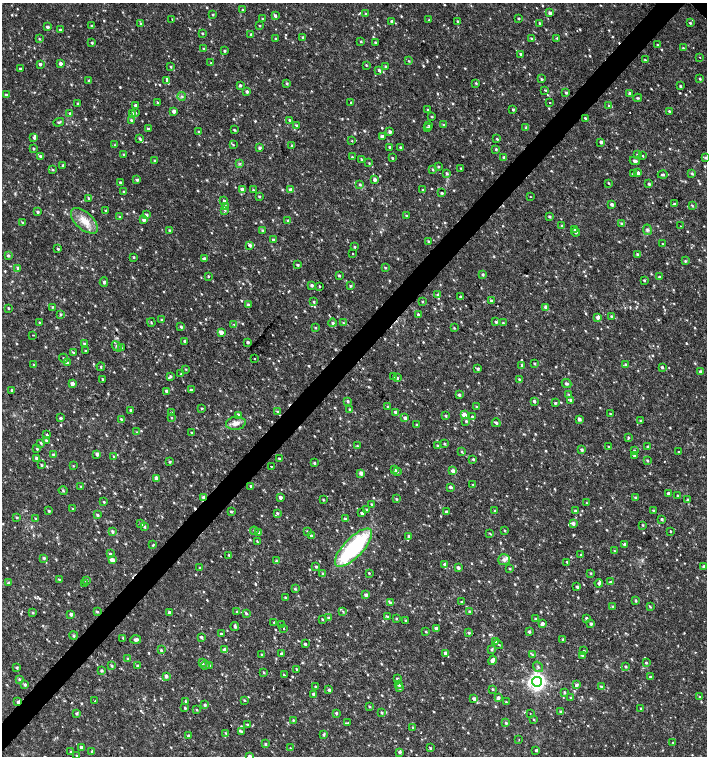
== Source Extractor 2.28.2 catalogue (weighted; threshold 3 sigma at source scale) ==
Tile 7 of 4 x 4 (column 3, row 2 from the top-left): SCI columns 3045-4454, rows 3013-4519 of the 6025 x 6032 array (HDU 1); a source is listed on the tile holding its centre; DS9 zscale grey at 2 x 2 block average (1 PNG px = mean of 2 x 2 image px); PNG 709 x 758 px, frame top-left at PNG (2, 3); each listed source drawn as its Kron ellipse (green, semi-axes under 4 px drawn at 4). Shown black and unused: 4% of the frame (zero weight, under 2 of 3 exposures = <1% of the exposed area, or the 3 px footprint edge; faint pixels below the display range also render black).
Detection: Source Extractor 2.28.2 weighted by HDU 2 'WHT'; one run over the whole footprint, this tile lists its part. Background 0.0175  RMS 0.003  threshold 0.0137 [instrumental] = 3 sigma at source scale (4.5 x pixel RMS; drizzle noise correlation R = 1.50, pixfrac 1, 0.0396/0.0396 arcsec/px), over >= 5 px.
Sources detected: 942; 9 cosmic-ray / hot-pixel residue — neither listed nor drawn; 1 coinciding with a brighter row at this scale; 13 inside a brighter listed object's ellipse — not listed separately; of the other 919, all 500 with FLUX_AUTO >= 0.602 (the completeness limit of this list) listed and drawn (419 fainter detections not listed), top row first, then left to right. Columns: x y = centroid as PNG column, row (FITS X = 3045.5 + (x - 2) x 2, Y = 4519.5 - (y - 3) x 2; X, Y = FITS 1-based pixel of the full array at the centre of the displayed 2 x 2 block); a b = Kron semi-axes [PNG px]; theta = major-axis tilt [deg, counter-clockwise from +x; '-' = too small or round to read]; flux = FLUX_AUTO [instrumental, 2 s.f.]
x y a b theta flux
243 10 3 3 - 0.82
550 13 3 3 - 2.7
366 14 3 3 - 0.8
213 15 3 2 - 0.69
275 15 3 3 - 1.7
263 18 3 2 - 0.86
518 18 2 2 - 0.81
172 19 2 2 - 0.8
429 20 3 3 - 0.82
392 21 3 3 - 2
457 21 3 2 - 0.64
539 23 2 2 - 0.99
690 23 3 2 - 0.95
140 24 3 3 - 0.63
91 26 2 2 - 0.72
259 26 2 2 - 0.67
47 27 3 3 - 1.7
60 30 3 2 - 1.4
202 33 3 2 - 0.72
251 34 3 2 - 1.4
303 37 4 3 - 1.2
276 38 3 2 - 0.97
557 38 3 3 - 0.71
39 39 3 3 - 0.76
532 39 4 3 - 0.92
361 41 3 2 - 0.72
375 42 2 2 - 0.69
92 43 3 2 - 1
658 45 3 2 - 0.69
683 48 3 2 - 0.63
204 49 3 3 - 0.74
224 51 3 2 - 1.1
521 54 3 3 - 1.1
700 57 2 2 - 0.94
645 60 3 2 - 0.74
409 61 3 3 - 0.67
60 63 3 3 - 2.5
211 63 3 2 - 0.77
40 64 3 2 - 1.7
366 65 3 2 - 0.61
385 66 3 2 - 0.98
171 67 3 2 - 0.71
20 69 3 2 - 1.1
379 70 3 3 - 1.4
541 79 3 2 - 0.97
700 79 3 2 - 0.86
89 81 3 3 - 1.6
167 81 3 3 - 1.4
287 83 3 3 - 0.92
476 83 3 2 - 0.72
240 85 3 3 - 1.1
680 86 3 2 - 1.1
545 90 3 2 - 0.67
247 91 3 3 - 1.7
566 93 3 3 - 1
630 94 3 3 - 1.7
6 95 3 3 - 1.8
182 96 4 2 - 0.71
638 98 4 2 - 0.86
157 102 4 2 - 0.62
550 102 2 2 - 1.3
351 103 2 2 - 0.85
78 104 3 3 - 1
135 105 2 2 - 1.6
609 106 4 3 - 1.1
513 109 3 2 - 0.95
428 110 4 2 - 0.66
174 111 3 2 - 3.5
669 111 3 3 - 0.96
70 113 3 3 - 0.83
132 113 3 3 - 0.85
135 113 2 2 - 1.1
432 116 3 2 - 0.74
585 118 3 2 - 0.74
131 120 3 3 - 1.2
289 120 3 2 - 0.86
59 122 5 3 - 1.1
296 125 3 3 - 0.92
429 125 3 3 - 0.82
443 125 3 3 - 0.83
428 128 3 3 - 1.3
526 128 4 3 - 1.1
148 129 3 2 - 1.1
234 130 3 2 - 0.79
198 132 3 3 - 0.88
390 132 3 3 - 2.1
382 137 3 3 - 2.4
34 138 3 3 - 1.4
140 138 3 3 - 1.2
497 139 3 2 - 0.74
352 141 2 2 - 0.62
601 142 3 2 - 1.9
115 145 3 3 - 0.68
233 145 3 3 - 0.67
292 146 3 3 - 0.92
390 147 2 2 - 1.7
401 147 2 2 - 1.6
33 148 2 2 - 0.96
259 148 3 3 - 1.7
496 149 3 2 - 0.92
124 154 3 2 - 0.6
637 155 3 3 - 0.63
40 156 4 3 - 1.5
643 156 3 2 - 0.65
352 157 3 3 - 0.68
504 157 3 3 - 0.99
392 158 3 2 - 0.68
706 158 3 3 - 1.1
361 159 3 2 - 0.71
155 161 3 3 - 0.9
635 161 5 3 - 1.7
240 163 3 2 - 0.62
369 163 3 3 - 0.64
63 165 4 3 - 1.4
438 166 3 2 - 0.77
461 168 3 2 - 0.63
433 169 3 3 - 0.91
53 170 3 2 - 0.65
447 173 3 3 - 1
638 173 3 3 - 2.6
692 173 3 3 - 0.89
633 174 3 2 - 0.91
663 175 5 3 - 1
137 180 3 3 - 1.5
375 180 3 3 - 2.1
120 182 3 2 - 1
609 183 3 2 - 0.67
360 184 4 3 - 1.1
649 184 3 2 - 1.4
242 189 3 3 - 4.5
253 190 2 2 - 1
290 190 3 3 - 1.8
423 190 3 2 - 0.91
124 192 3 2 - 1.5
442 193 2 2 - 0.99
259 196 3 2 - 0.85
530 197 2 2 - 0.93
89 198 3 2 - 0.86
224 201 3 3 - 1.2
612 204 3 2 - 1.9
674 204 3 2 - 1.4
692 205 3 3 - 0.79
226 207 3 3 - 3.5
225 210 3 3 - 0.82
105 211 3 2 - 0.87
37 212 2 2 - 1.1
146 215 3 3 - 2.4
407 216 3 2 - 1.4
549 216 3 3 - 1.1
119 217 4 3 - 0.76
144 220 3 3 - 2.2
84 221 16 8 -42 10
288 221 4 3 - 1.2
22 222 3 3 - 0.7
622 224 3 3 - 1.2
562 226 3 3 - 1.1
681 226 2 2 - 0.87
575 229 3 3 - 1.6
169 230 3 2 - 0.81
263 230 3 3 - 0.95
647 230 5 4 - 1.4
576 232 4 3 - 1.5
273 240 3 3 - 1.1
428 241 3 2 - 0.8
663 244 3 3 - 0.7
250 245 3 2 - 2.1
355 247 3 2 - 0.69
58 249 3 3 - 0.9
352 254 2 2 - 2
637 254 3 3 - 1.4
8 255 3 3 - 1.3
134 257 3 2 - 0.84
204 259 3 3 - 2.4
685 261 3 3 - 0.84
298 265 3 3 - 0.99
385 267 3 2 - 0.75
18 268 3 3 - 1.2
339 275 3 2 - 1.1
483 275 3 2 - 1.1
208 276 3 2 - 0.62
659 277 2 2 - 1.2
644 280 3 2 - 0.85
104 282 4 4 - 1.6
312 285 3 3 - 1.7
320 286 2 2 - 0.89
350 286 3 3 - 0.89
438 295 3 3 - 1.7
461 297 3 2 - 1.2
422 301 3 2 - 0.61
491 301 3 2 - 1.2
314 302 3 3 - 0.88
248 305 4 3 - 1.6
52 307 3 3 - 0.68
546 307 3 3 - 3.4
8 308 2 2 - 0.87
60 314 4 3 - 0.98
418 314 3 2 - 1
612 316 3 3 - 1.3
598 317 3 3 - 2.8
162 320 3 2 - 1.3
151 322 4 2 - 0.6
496 322 3 2 - 1.2
40 323 2 2 - 1.4
332 323 4 4 - 1.4
343 323 3 3 - 0.74
503 323 3 3 - 0.68
234 324 2 2 - 0.86
181 327 4 3 - 1.2
315 327 3 3 - 0.7
454 328 3 2 - 0.63
221 332 3 3 - 3.9
33 335 2 2 - 1
185 341 3 3 - 1.8
248 342 3 3 - 1.4
84 344 3 2 - 1.5
117 346 6 3 -50 1.2
121 348 3 3 - 0.82
85 351 2 2 - 0.65
73 352 3 3 - 0.88
64 358 5 3 - 1
254 359 2 2 - 2.9
67 363 3 3 - 1.5
535 364 3 2 - 0.92
34 365 3 3 - 0.85
522 365 4 3 - 1.3
626 365 3 3 - 1.1
101 367 4 2 - 0.75
662 367 3 2 - 1.1
185 369 3 2 - 0.62
478 369 3 3 - 1.2
700 371 3 3 - 1.7
181 374 3 3 - 0.66
170 376 3 3 - 1.1
394 376 3 3 - 0.74
397 378 3 3 - 1.2
103 379 2 2 - 0.84
520 379 3 2 - 1.1
72 383 3 2 - 3.6
566 384 5 3 - 1.6
12 390 2 2 - 0.99
191 390 3 3 - 0.99
166 391 3 2 - 2.8
569 394 3 3 - 0.68
459 395 3 3 - 1.5
571 400 4 3 - 1.4
348 401 3 3 - 1.1
534 401 3 2 - 1.5
555 403 3 2 - 0.93
388 406 3 2 - 0.66
476 407 3 2 - 0.6
201 408 3 2 - 0.67
131 410 3 2 - 1.4
350 410 3 3 - 1.2
277 411 4 3 - 0.9
396 412 3 3 - 2.6
171 413 3 3 - 1.7
610 414 3 2 - 0.93
238 415 3 3 - 2.7
464 415 3 3 - 4.9
446 416 3 3 - 0.96
472 417 3 3 - 1.1
60 418 3 2 - 1.2
171 418 3 2 - 0.62
405 418 3 3 - 2
121 419 3 3 - 1.1
579 419 3 3 - 2.4
466 421 3 3 - 1
640 421 3 3 - 0.68
236 423 10 6 8 4.4
496 423 4 2 - 1.5
417 425 3 3 - 0.79
137 432 3 3 - 0.76
192 433 3 2 - 0.9
47 434 2 2 - 1.8
628 437 4 3 - 0.9
46 441 3 3 - 1.5
41 443 3 3 - 1
444 444 3 2 - 0.85
357 446 3 3 - 0.79
438 446 3 3 - 0.83
609 446 2 2 - 0.66
648 447 3 2 - 1.8
37 449 3 2 - 0.91
582 450 3 3 - 1.5
634 450 3 2 - 0.71
462 452 3 2 - 0.77
679 452 2 2 - 0.67
97 454 4 3 - 2.2
53 455 4 3 - 1.3
634 455 3 3 - 0.76
113 456 3 2 - 0.61
36 458 3 2 - 2.3
279 459 3 2 - 1.1
473 459 3 2 - 1
647 461 3 2 - 0.97
169 462 3 3 - 0.9
314 463 3 2 - 1.2
41 465 3 2 - 0.92
73 466 3 2 - 0.66
271 467 2 2 - 1.5
394 470 4 3 - 1.1
397 471 3 3 - 1.2
453 471 3 3 - 3.7
361 473 4 3 - 2.6
156 478 3 3 - 2.3
473 485 3 3 - 0.6
81 486 3 2 - 0.61
251 486 3 2 - 0.91
450 487 3 3 - 1.5
63 491 4 3 - 0.77
668 493 2 2 - 2.3
678 496 2 2 - 1.2
203 497 3 3 - 2.3
280 497 3 2 - 2.3
635 498 3 3 - 0.99
396 499 3 3 - 0.8
323 500 3 2 - 0.7
687 500 3 3 - 0.89
104 502 3 2 - 0.72
587 503 3 3 - 0.63
371 504 3 2 - 0.64
73 509 3 2 - 0.75
367 509 3 3 - 0.78
49 511 3 3 - 1.1
495 511 3 2 - 0.67
575 511 3 3 - 1.1
653 511 3 2 - 1.1
231 512 3 3 - 0.93
446 512 3 2 - 2.2
277 513 4 3 - 1
362 513 3 2 - 2.6
97 515 3 3 - 0.92
17 517 3 3 - 0.71
35 518 3 3 - 0.81
345 519 3 3 - 1.1
662 519 3 2 - 1.2
573 523 4 3 - 2.1
141 524 3 3 - 1.3
643 525 3 2 - 0.65
144 527 3 3 - 1
112 531 4 3 - 1.3
254 531 4 3 - 0.89
307 531 3 2 - 0.63
505 531 3 2 - 0.67
670 531 2 2 - 0.65
258 532 4 3 - 1.7
490 534 4 3 - 0.75
312 536 3 2 - 1.7
409 536 3 3 - 1.4
257 541 4 2 - 0.68
625 544 4 3 - 1.4
153 545 4 2 - 0.63
353 548 25 9 46 78
615 551 3 3 - 0.75
110 554 3 3 - 0.9
229 555 3 2 - 0.92
581 555 3 3 - 0.91
44 558 3 3 - 0.99
112 560 3 3 - 4.1
504 560 6 5 - 2.9
276 561 3 3 - 0.95
567 562 3 2 - 1
445 564 3 3 - 1.4
316 567 3 2 - 0.93
704 567 3 2 - 2.4
200 568 3 2 - 0.75
458 568 3 3 - 1.9
510 569 3 2 - 0.91
323 573 4 3 - 1.1
369 573 2 2 - 0.64
591 573 3 3 - 0.63
59 579 3 2 - 0.67
86 580 3 3 - 1.5
610 582 3 2 - 1.3
8 583 3 3 - 1.1
599 583 4 3 - 1.5
85 584 3 3 - 0.72
577 587 2 2 - 1.4
295 589 4 3 - 0.95
366 595 3 3 - 2.1
285 598 4 2 - 0.82
636 601 4 2 - 0.74
462 602 4 3 - 0.89
391 603 3 3 - 0.75
613 606 4 3 - 0.85
650 607 3 2 - 0.84
97 611 3 3 - 0.91
343 611 3 3 - 0.72
169 612 3 2 - 1.7
237 612 3 3 - 0.66
470 612 3 2 - 1.4
33 613 3 3 - 0.82
246 613 3 3 - 1
71 614 3 2 - 2.6
387 616 3 3 - 0.94
329 618 4 3 - 1.1
586 618 4 3 - 1.3
322 619 3 2 - 0.63
396 619 3 3 - 0.78
535 619 3 3 - 0.81
405 620 3 3 - 0.71
274 622 2 2 - 0.65
542 624 3 3 - 2.4
591 624 3 3 - 1.6
282 625 2 2 - 4.2
235 626 4 3 - 1.3
436 628 3 3 - 1.8
284 629 2 2 - 1.3
426 632 3 2 - 0.77
529 632 3 3 - 1.4
469 633 2 2 - 1.7
221 634 3 3 - 0.88
73 635 4 3 - 1
201 637 3 2 - 1.5
123 638 4 3 - 1
563 639 3 2 - 0.93
136 640 5 3 - 2.5
495 641 3 2 - 1.5
305 644 3 2 - 1.3
498 644 5 2 - 0.82
161 650 2 2 - 0.91
224 650 3 3 - 3
492 650 4 3 - 1
584 651 2 2 - 0.79
445 653 3 3 - 2
281 654 3 3 - 1.7
262 655 3 2 - 0.99
532 655 4 3 - 0.69
582 655 4 3 - 1.1
128 658 3 2 - 0.64
492 660 5 3 - 3.2
202 663 3 3 - 1.8
646 663 3 2 - 0.81
205 665 4 3 - 1.4
112 666 3 2 - 0.96
138 666 3 3 - 1.3
209 666 3 3 - 1.1
626 666 3 2 - 0.92
16 667 3 2 - 1.2
538 667 6 3 -55 1.2
297 669 2 2 - 0.84
101 671 3 3 - 1.3
264 672 3 2 - 0.78
284 675 3 2 - 0.66
166 676 3 2 - 2.3
650 677 3 3 - 0.95
19 679 4 3 - 1.1
397 679 3 2 - 1.2
537 682 5 5 - 270
25 684 3 3 - 1.4
399 685 3 3 - 1.6
576 685 4 3 - 1.7
601 686 3 2 - 0.88
315 687 3 3 - 0.84
400 688 4 3 - 0.91
493 689 3 2 - 0.83
329 690 3 3 - 1.2
564 692 3 2 - 0.97
313 694 3 2 - 1.8
571 697 3 2 - 0.64
700 697 3 2 - 0.74
498 698 3 3 - 2.6
474 699 3 3 - 2.6
244 700 3 2 - 0.61
95 701 2 2 - 0.88
186 701 3 2 - 0.8
18 702 4 2 - 2.6
506 702 3 2 - 0.63
205 705 3 2 - 1.3
369 707 3 2 - 0.78
185 708 2 2 - 0.84
641 708 3 2 - 0.63
197 710 3 2 - 0.63
561 712 4 4 - 1.1
77 713 3 3 - 1
336 713 3 2 - 1.2
382 713 3 3 - 0.94
530 713 2 2 - 0.95
533 719 3 2 - 0.61
293 720 3 2 - 0.68
348 723 3 3 - 0.69
506 723 3 3 - 1
247 724 3 3 - 0.92
413 727 2 2 - 4.5
241 731 4 3 - 1.2
226 733 4 3 - 0.99
324 735 3 3 - 0.97
188 736 3 3 - 1.3
519 740 2 2 - 0.91
673 743 3 2 - 0.63
265 744 3 3 - 1.1
82 748 3 3 - 2.6
290 748 3 2 - 0.61
430 748 3 2 - 0.84
536 750 3 3 - 1
92 751 3 2 - 1.2
71 752 3 3 - 0.84
399 752 4 3 - 1.3
76 756 3 2 - 0.72
250 756 3 3 - 2.2
Overlapping masked pixels (flux is a lower limit): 2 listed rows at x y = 203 497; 18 702
Isophote crosses this tile's border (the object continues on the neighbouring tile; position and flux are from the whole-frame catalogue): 3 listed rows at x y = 706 158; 76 756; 250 756